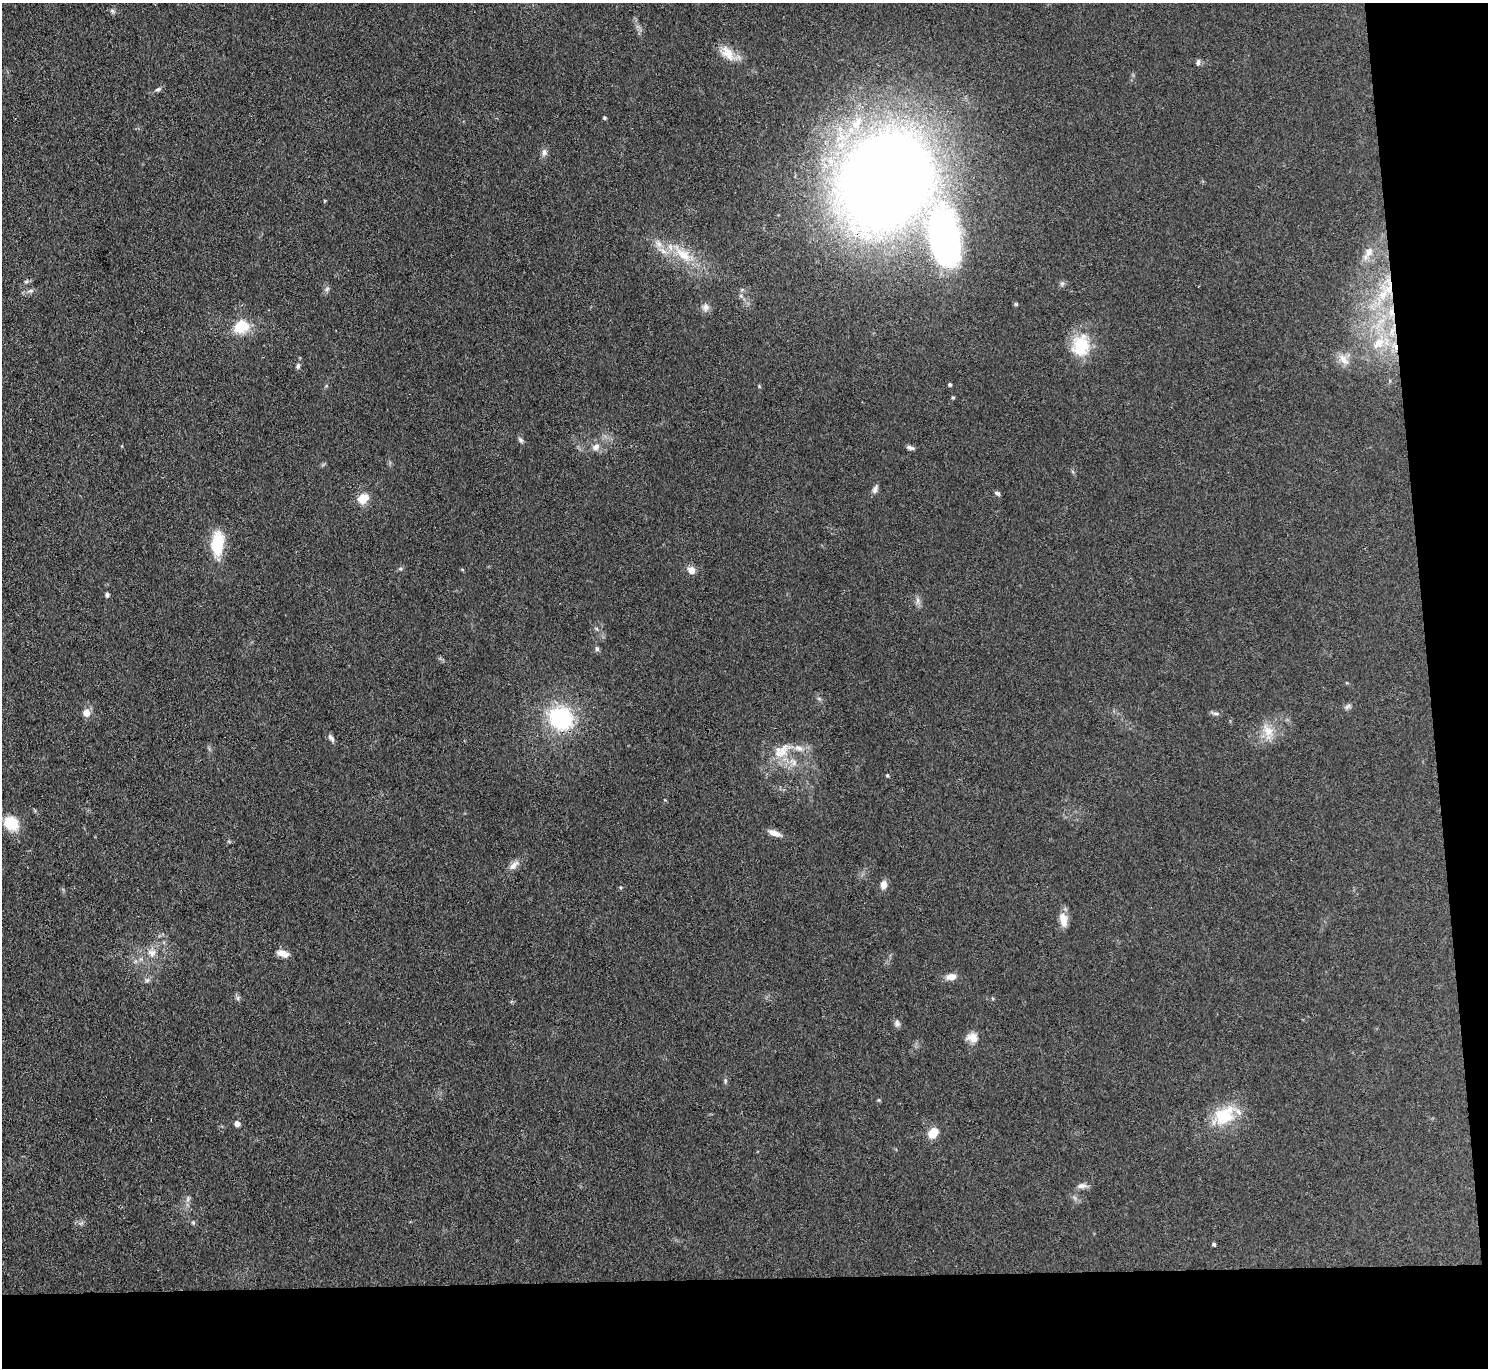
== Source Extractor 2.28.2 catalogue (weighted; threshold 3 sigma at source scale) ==
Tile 9 of 3 x 3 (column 3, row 3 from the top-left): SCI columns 2973-4458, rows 124-1489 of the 4458 x 4433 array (HDU 1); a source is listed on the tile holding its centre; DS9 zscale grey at full resolution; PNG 1490 x 1370 px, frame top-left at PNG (2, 3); no overlay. Shown black and unused: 11% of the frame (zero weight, under 3 of 4 exposures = <1% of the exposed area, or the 3 px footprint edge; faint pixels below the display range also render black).
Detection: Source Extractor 2.28.2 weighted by HDU 2 'WHT'; one run over the whole footprint, this tile lists its part. Background 0.0958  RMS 0.0066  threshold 0.0298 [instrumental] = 3 sigma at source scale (4.5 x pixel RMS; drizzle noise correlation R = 1.50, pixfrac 1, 0.05/0.05 arcsec/px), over >= 5 px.
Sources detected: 72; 7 inside a brighter listed object's ellipse — not listed separately; the other 65 listed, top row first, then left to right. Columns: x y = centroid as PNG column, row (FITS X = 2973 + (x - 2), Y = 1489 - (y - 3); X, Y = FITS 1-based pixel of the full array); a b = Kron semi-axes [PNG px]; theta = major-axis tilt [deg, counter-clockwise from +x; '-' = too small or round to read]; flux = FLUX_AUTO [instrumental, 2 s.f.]
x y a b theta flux
112 11 6 5 - 1.3
727 53 23 14 -51 11
1198 62 8 5 77 1.7
158 89 9 5 14 1.5
604 118 4 4 - 0.87
857 123 23 10 51 14
544 152 10 7 86 2.7
887 180 74 60 58 1400
944 238 66 31 -81 220
663 251 14 5 -32 4.3
1368 253 22 9 58 7.7
683 255 26 12 -39 17
327 289 6 5 - 1.4
1388 289 37 12 86 25
31 291 8 6 19 1.7
705 307 10 9 - 3.2
241 326 8 7 - 36
1378 343 21 13 45 15
1080 346 29 22 82 25
1395 347 11 5 -67 3.7
1344 360 19 9 -54 6.4
298 366 7 5 80 1.5
950 384 4 4 - 1.3
953 397 5 4 - 0.75
520 440 9 5 -53 1.6
596 447 10 8 41 3.8
910 448 9 5 -19 2.1
875 489 11 6 72 2.5
997 493 7 5 -32 1.4
363 498 15 11 38 8.1
217 544 29 14 86 24
400 569 6 4 0 0.93
691 570 9 8 - 4.8
107 595 4 4 - 1.9
917 600 9 4 82 1.9
597 649 7 5 -89 1.3
1347 706 10 5 41 1.7
86 713 9 8 - 5
1216 713 10 5 0 1.8
561 718 29 25 -36 55
1268 731 17 12 -53 9.6
332 738 12 5 -58 2
783 751 26 16 50 15
887 775 4 4 - 0.82
11 823 16 14 -35 17
774 833 15 7 -23 4.7
513 865 14 8 53 3.9
884 885 8 7 - 4.7
621 887 5 4 - 0.75
1063 920 20 10 -81 6.7
152 953 13 8 -20 4.9
283 954 14 7 -16 5
951 977 11 7 11 5.2
147 980 7 5 43 1.6
238 998 7 4 -89 1.4
897 1023 9 7 -76 2.2
972 1037 15 11 -15 5.9
725 1081 7 4 89 1.1
1226 1115 32 22 65 25
237 1123 5 5 - 4.6
933 1133 12 9 52 9.8
1082 1186 13 6 7 3.1
188 1199 7 4 72 1.5
193 1223 5 5 - 0.98
1214 1244 4 4 - 1.3
Overlapping masked pixels (flux is a lower limit): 4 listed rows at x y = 887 180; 944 238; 1388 289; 1395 347